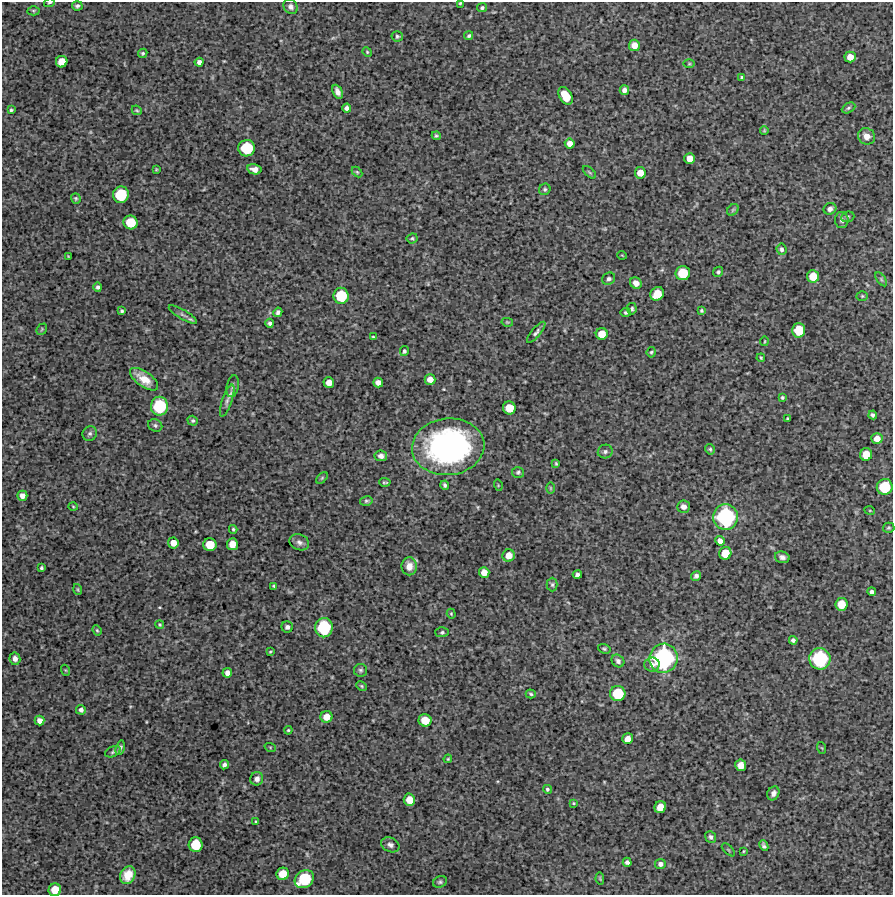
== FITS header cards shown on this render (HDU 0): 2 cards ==
NAXIS1  =                  891 /Length X axis
NAXIS2  =                  893 /Length Y axis

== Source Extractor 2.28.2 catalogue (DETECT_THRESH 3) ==
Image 891 x 893 px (HDU 0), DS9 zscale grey, 1 PNG px = 1 image px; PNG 895 x 897 px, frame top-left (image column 1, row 893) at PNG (2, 2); each listed source drawn as its Kron ellipse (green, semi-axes under 4 px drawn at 4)
Background 4510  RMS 230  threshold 690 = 3 sigma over >= 5 px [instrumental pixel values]
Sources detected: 181; all 181 listed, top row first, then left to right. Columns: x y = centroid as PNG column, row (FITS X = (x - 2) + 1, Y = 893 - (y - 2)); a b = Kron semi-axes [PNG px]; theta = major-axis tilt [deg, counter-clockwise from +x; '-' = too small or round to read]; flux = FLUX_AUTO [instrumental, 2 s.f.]
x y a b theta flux
49 3 5 3 - 2.1e+04
460 3 4 3 - 1.8e+04
77 6 5 4 - 3.2e+04
291 7 8 6 -51 5.6e+04
482 8 5 4 - 2.5e+04
33 11 6 4 -1 2.2e+04
397 36 6 5 - 2.7e+04
469 36 5 4 - 2.7e+04
634 45 5 5 - 1.3e+05
367 52 5 4 - 1.8e+04
143 53 5 4 - 2.5e+04
850 57 5 5 - 1.5e+05
62 62 6 5 - 2.0e+05
199 62 4 4 - 5.6e+04
689 64 6 4 1 1.6e+04
742 77 3 3 - 2.0e+04
624 90 5 4 - 6.7e+04
337 92 7 4 -64 7.1e+04
565 96 10 6 -58 3.6e+05
347 108 4 4 - 5.0e+04
848 108 7 4 28 3.1e+04
11 110 3 3 - 2.3e+04
137 110 5 4 - 1.9e+04
764 130 4 4 - 1.6e+04
436 136 4 4 - 2.4e+04
867 136 9 8 - 1.1e+05
570 143 5 5 - 9.4e+04
247 148 8 8 - 6.6e+05
690 159 5 5 - 1.6e+05
156 169 4 3 - 1.5e+04
254 169 7 5 -13 8.3e+04
357 172 6 4 -45 1.9e+04
589 172 8 3 -42 2.4e+04
640 173 6 5 - 1.5e+05
545 189 6 5 - 2.8e+04
121 195 8 8 - 6.5e+05
76 198 5 4 - 2.3e+04
830 209 6 5 - 6.8e+04
733 210 6 5 - 2.2e+04
848 217 7 5 21 2.6e+04
842 220 8 7 - 5.4e+04
131 222 7 6 - 4.2e+05
412 238 5 5 - 2.2e+04
782 249 6 5 - 4.0e+04
622 255 5 3 - 1.1e+04
68 256 3 2 - 1.1e+04
718 272 5 4 - 2.8e+04
683 273 7 7 - 4.2e+05
813 276 6 6 - 2.4e+05
609 279 7 6 - 4.0e+04
881 279 8 4 -55 2.4e+04
636 283 6 5 - 8.8e+04
98 287 5 4 - 3.3e+04
657 294 7 6 - 2.9e+05
341 296 8 7 - 5.6e+05
862 296 5 4 - 2.1e+04
632 309 6 5 - 3.1e+04
122 311 4 3 - 2.5e+04
701 311 4 4 - 2.1e+04
278 312 5 4 - 4.0e+04
626 312 5 4 - 3.2e+04
183 314 16 4 -31 5.5e+04
507 322 6 4 -11 1.8e+04
270 323 4 4 - 3.0e+04
42 329 6 4 49 1.8e+04
799 330 7 6 - 3.8e+05
536 332 13 4 50 4.6e+04
602 334 6 6 - 2.0e+05
373 337 3 3 - 1.7e+04
764 341 4 2 - 1.4e+04
404 351 5 4 - 2.7e+04
651 352 5 4 - 2.1e+04
761 358 4 3 - 1.8e+04
144 379 16 7 -35 2.0e+05
430 379 5 5 - 1.2e+05
378 382 5 4 - 8.3e+04
329 383 5 5 - 1.4e+05
233 386 11 6 79 4.6e+04
782 397 4 3 - 2.2e+04
227 400 17 5 71 6.4e+04
159 406 9 8 - 7.9e+05
509 408 6 6 - 2.9e+05
873 415 4 4 - 3.6e+04
787 419 3 3 - 2.0e+04
193 421 5 5 - 2.7e+04
155 425 7 6 - 3.4e+04
90 434 8 7 - 3.8e+04
877 438 5 5 - 1.2e+05
448 447 36 28 6 3.7e+06
710 449 5 5 - 2.7e+04
605 452 7 7 - 4.1e+04
866 454 6 6 - 2.3e+05
381 456 6 5 - 6.0e+04
556 464 4 3 - 1.8e+04
518 472 6 5 - 2.9e+04
322 478 7 4 45 2.2e+04
385 482 5 2 - 1.9e+04
445 485 4 3 - 3.3e+04
498 485 5 3 - 1.3e+04
885 487 8 8 - 5.6e+05
550 488 6 4 -89 1.7e+04
22 496 5 5 - 8.4e+04
366 501 6 4 14 2.6e+04
73 506 4 3 - 1.3e+04
683 507 6 6 - 6.6e+04
870 511 5 3 - 1.3e+04
726 517 13 12 - 1.6e+06
889 528 6 5 - 2.2e+04
233 529 4 3 - 2.3e+04
720 541 5 4 - 7.5e+04
299 542 10 7 -22 5.8e+04
173 543 5 5 - 1.4e+05
232 544 6 5 - 1.7e+05
210 545 6 6 - 3.0e+05
725 553 6 6 - 2.6e+05
509 555 6 6 - 1.6e+05
782 557 7 5 -15 5.7e+04
409 566 9 8 - 1.3e+05
41 568 3 3 - 2.3e+04
484 572 5 5 - 1.4e+05
577 575 4 3 - 4.2e+04
696 576 5 4 - 4.3e+04
552 585 7 5 -90 3.0e+04
274 586 3 3 - 2.2e+04
78 589 6 3 -71 1.8e+04
872 592 4 4 - 4.4e+04
841 604 6 6 - 2.6e+05
451 614 5 4 - 1.5e+04
160 624 4 4 - 1.8e+04
287 627 5 5 - 5.3e+04
324 628 9 9 - 9.1e+05
97 630 5 4 - 2.0e+04
442 632 6 5 - 2.7e+04
793 640 4 4 - 4.3e+04
604 649 6 4 -17 2.5e+04
270 652 4 2 - 1.6e+04
663 658 14 14 - 2.1e+06
15 659 6 5 - 7.0e+04
820 659 10 10 - 1.2e+06
618 661 7 5 -44 5.7e+04
652 665 7 7 - 8.2e+04
65 670 5 3 - 1.5e+04
360 670 6 6 - 3.4e+04
227 673 5 5 - 7.5e+04
361 686 5 4 - 2.0e+04
531 694 5 4 - 2.2e+04
618 694 7 7 - 5.5e+05
81 710 5 4 - 5.1e+04
327 717 6 6 - 1.7e+05
425 720 6 6 - 2.4e+05
39 721 5 5 - 8.6e+04
288 730 4 3 - 1.7e+04
628 739 5 5 - 1.3e+05
270 747 6 3 -19 1.5e+04
120 748 7 4 75 3.6e+04
822 748 6 3 -71 1.5e+04
113 752 8 5 23 3.1e+04
448 759 4 3 - 1.4e+04
224 765 5 4 - 4.9e+04
741 765 6 5 - 1.5e+05
257 779 7 6 - 7.2e+04
547 789 4 4 - 2.4e+04
773 793 7 5 63 6.1e+04
409 800 6 5 - 2.0e+05
573 803 4 3 - 1.5e+04
660 807 6 5 - 1.9e+05
256 822 3 2 - 1.6e+04
711 837 6 5 - 4.1e+04
196 845 7 7 - 4.3e+05
390 845 9 7 -25 5.7e+04
764 846 6 4 -65 3.5e+04
728 850 8 3 -45 1.6e+04
744 851 3 3 - 1.4e+04
627 862 4 4 - 4.7e+04
660 864 5 5 - 5.5e+04
283 874 6 6 - 2.5e+05
128 875 9 7 64 2.0e+05
304 879 10 8 38 7.5e+05
600 879 6 4 -79 1.7e+04
440 882 7 5 29 3.1e+04
55 890 6 6 - 2.4e+05
At the frame edge (FLAGS 8, measured only in part): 3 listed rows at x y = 49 3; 460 3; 55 890